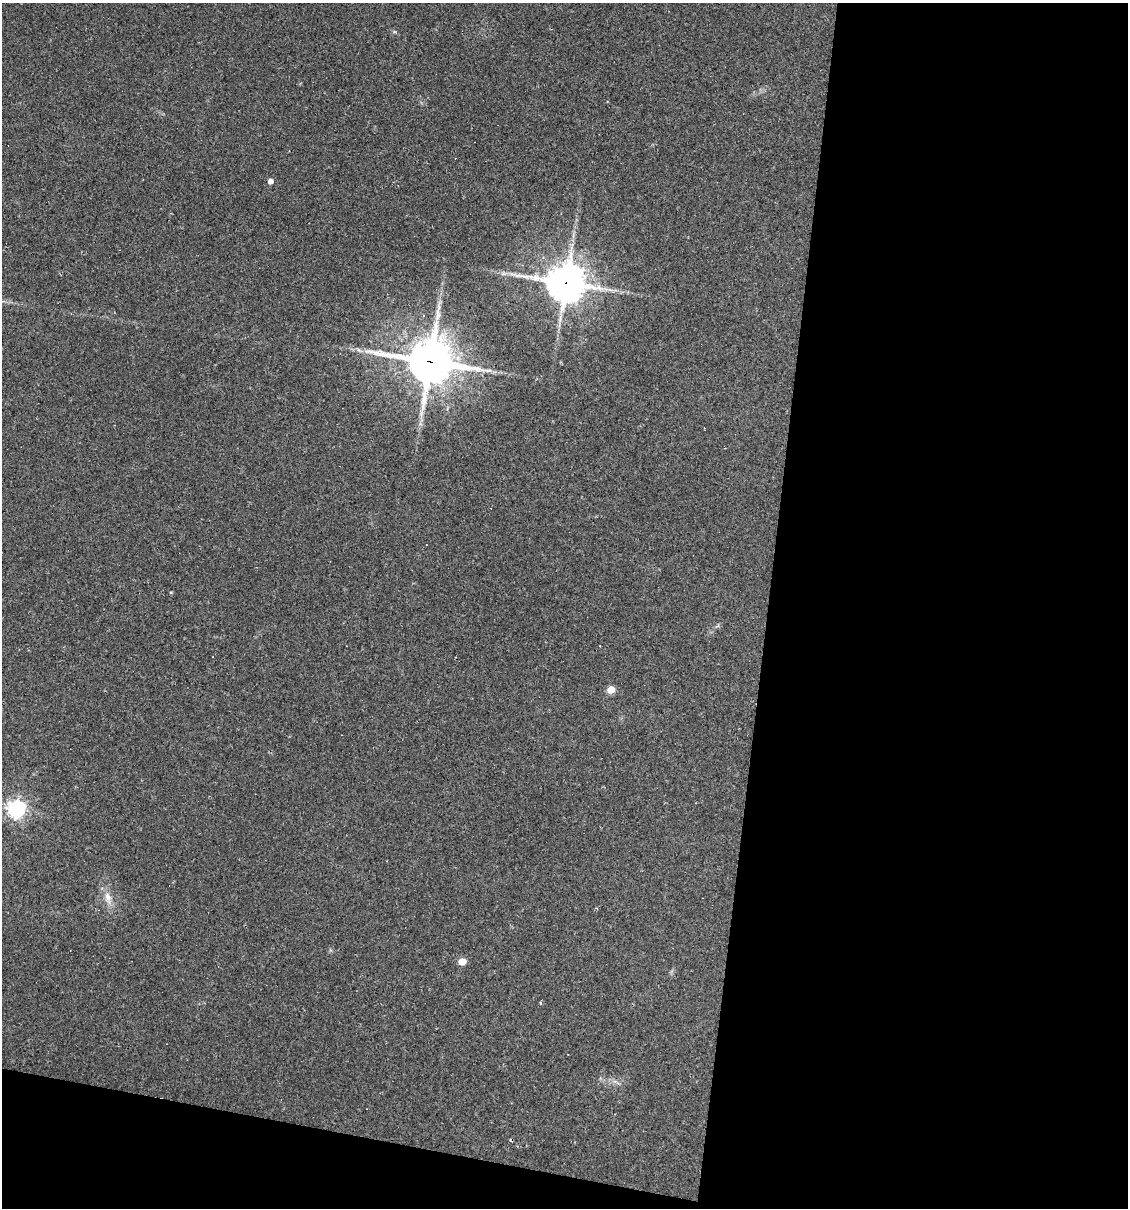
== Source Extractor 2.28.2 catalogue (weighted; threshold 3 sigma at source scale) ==
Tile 16 of 4 x 4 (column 4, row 4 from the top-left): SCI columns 3489-4614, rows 1-1206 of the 4843 x 4822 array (HDU 1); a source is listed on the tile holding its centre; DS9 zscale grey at full resolution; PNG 1130 x 1210 px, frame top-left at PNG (2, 3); no overlay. Shown black and unused: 36% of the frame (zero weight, under 2 of 3 exposures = <1% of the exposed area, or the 3 px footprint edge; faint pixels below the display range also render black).
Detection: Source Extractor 2.28.2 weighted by HDU 2 'WHT'; one run over the whole footprint, this tile lists its part. Background 0.0907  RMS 0.006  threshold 0.0272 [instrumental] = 3 sigma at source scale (4.5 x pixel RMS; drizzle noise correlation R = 1.50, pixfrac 1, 0.05/0.05 arcsec/px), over >= 5 px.
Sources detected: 16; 5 cosmic-ray / hot-pixel residue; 1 long thin detection or spike segment (spike, bleed or trail) — not listed; the other 10 listed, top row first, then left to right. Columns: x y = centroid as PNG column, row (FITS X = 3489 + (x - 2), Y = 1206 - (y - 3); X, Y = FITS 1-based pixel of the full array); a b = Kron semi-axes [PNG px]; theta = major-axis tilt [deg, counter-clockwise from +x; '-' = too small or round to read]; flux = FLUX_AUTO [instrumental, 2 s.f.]
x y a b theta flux
270 181 4 4 - 3.9
566 283 14 12 -9 1300
359 350 8 4 -44 1.2
430 361 18 15 -8 1800
171 592 5 3 - 0.54
611 690 5 5 - 15
16 809 7 6 - 250
108 897 18 9 -75 5.9
462 961 5 5 - 12
540 1002 4 3 - 0.62
Overlapping masked pixels (flux is a lower limit): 2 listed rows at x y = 566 283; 430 361